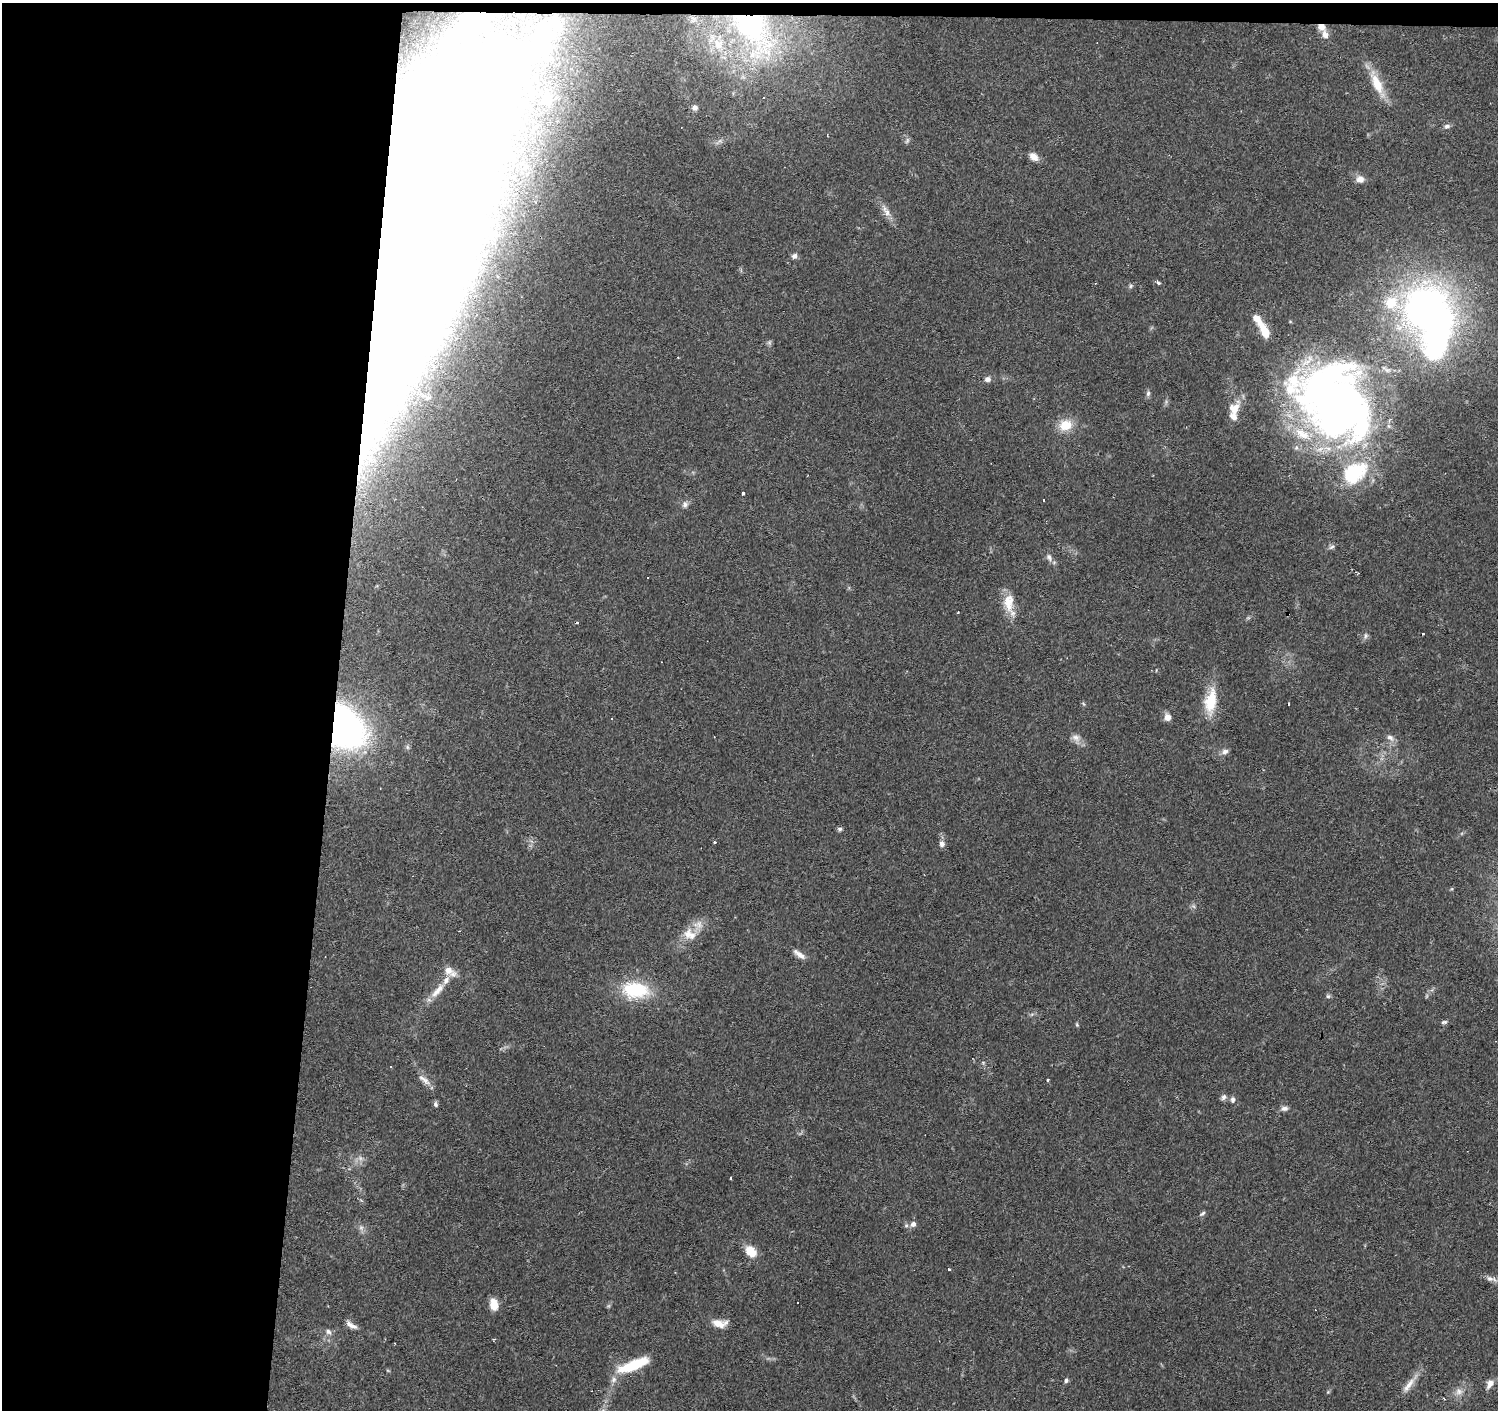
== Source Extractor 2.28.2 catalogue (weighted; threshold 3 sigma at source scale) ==
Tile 1 of 3 x 3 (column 1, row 1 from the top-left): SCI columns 1-1496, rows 3042-4449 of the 4493 x 4730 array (HDU 1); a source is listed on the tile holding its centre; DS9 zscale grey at full resolution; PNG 1500 x 1412 px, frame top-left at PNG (2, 3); no overlay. Shown black and unused: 23% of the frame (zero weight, under 2 of 3 exposures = <1% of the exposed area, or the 3 px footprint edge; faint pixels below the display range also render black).
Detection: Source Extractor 2.28.2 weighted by HDU 2 'WHT'; one run over the whole footprint, this tile lists its part. Background 0.0983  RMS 0.0063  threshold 0.0282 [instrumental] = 3 sigma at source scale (4.5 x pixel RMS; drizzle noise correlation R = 1.50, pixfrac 1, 0.0396/0.0396 arcsec/px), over >= 5 px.
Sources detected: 115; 3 too faint to see at this stretch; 19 inside a brighter object's white glare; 11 cosmic-ray / hot-pixel residue — not listed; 9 inside a brighter listed object's ellipse — not listed separately; the other 73 listed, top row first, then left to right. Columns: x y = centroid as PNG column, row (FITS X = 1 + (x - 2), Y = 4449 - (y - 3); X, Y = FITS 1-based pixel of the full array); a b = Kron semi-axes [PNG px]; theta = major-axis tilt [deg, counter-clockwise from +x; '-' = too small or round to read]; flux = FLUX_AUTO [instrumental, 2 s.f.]
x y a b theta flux
750 25 53 36 -58 110
1321 27 9 7 -19 5.1
1325 35 11 7 -73 4.2
718 44 17 14 -55 11
1377 85 34 12 -66 16
547 100 11 8 80 4
695 108 6 5 - 2.3
1447 126 8 6 8 1.9
907 141 9 5 63 1.3
1034 157 11 8 -41 4.7
1360 179 10 9 - 4.3
887 213 14 8 -65 4.6
794 256 8 7 - 2
1158 283 4 3 - 1.9
1131 286 7 5 62 1.1
421 294 249 64 70 2100
1426 309 37 34 -4 340
1264 331 17 7 -63 13
769 342 7 6 - 1.2
987 379 8 7 - 2.6
1148 393 8 6 74 1.6
1334 400 84 64 -46 440
1235 408 18 14 56 8.1
1065 425 15 13 17 13
743 493 3 3 - 12
685 504 9 8 - 2.5
1332 547 9 5 36 1.6
1049 557 11 6 -57 2.8
1008 602 26 13 -89 12
1422 634 3 3 - 1.4
1365 636 9 6 66 1.8
1211 701 33 14 82 20
1084 704 6 4 -69 0.76
1167 717 8 7 - 4.4
611 719 3 2 - 0.45
342 726 30 23 -51 350
1076 738 13 10 -32 4.2
1390 738 12 7 -35 3.1
1225 752 9 7 25 2.7
840 829 6 5 - 1.5
714 842 3 3 - 8.1
942 844 8 7 - 2.7
688 934 19 12 72 9.2
799 954 17 6 -35 4.3
448 970 13 11 -59 6.1
635 990 34 20 -5 36
436 992 17 9 45 6.7
1328 996 6 6 - 1.2
1444 1022 9 5 15 1.3
983 1063 6 4 0 0.81
1048 1080 3 3 - 2.4
425 1081 15 7 -46 4.5
1224 1097 8 6 55 2
1233 1100 9 7 -90 1.9
435 1104 7 5 -71 1.5
1284 1108 11 7 6 2.4
731 1178 3 3 - 2
1202 1213 9 5 33 1.4
913 1224 8 7 - 2.9
751 1251 13 10 -47 11
948 1270 3 3 - 5.3
1491 1279 14 7 -8 3.1
494 1305 11 8 -79 9.3
719 1323 17 8 -5 7.4
351 1325 16 6 -33 3.6
328 1332 9 7 -33 2.3
634 1365 35 10 21 27
388 1371 6 3 -20 0.64
1066 1380 6 6 - 1.5
1490 1384 11 7 61 4.7
1408 1385 28 8 53 7
1459 1391 11 10 - 4.3
1328 1392 5 5 - 0.71
Overlapping masked pixels (flux is a lower limit): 4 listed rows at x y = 750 25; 1321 27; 421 294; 342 726